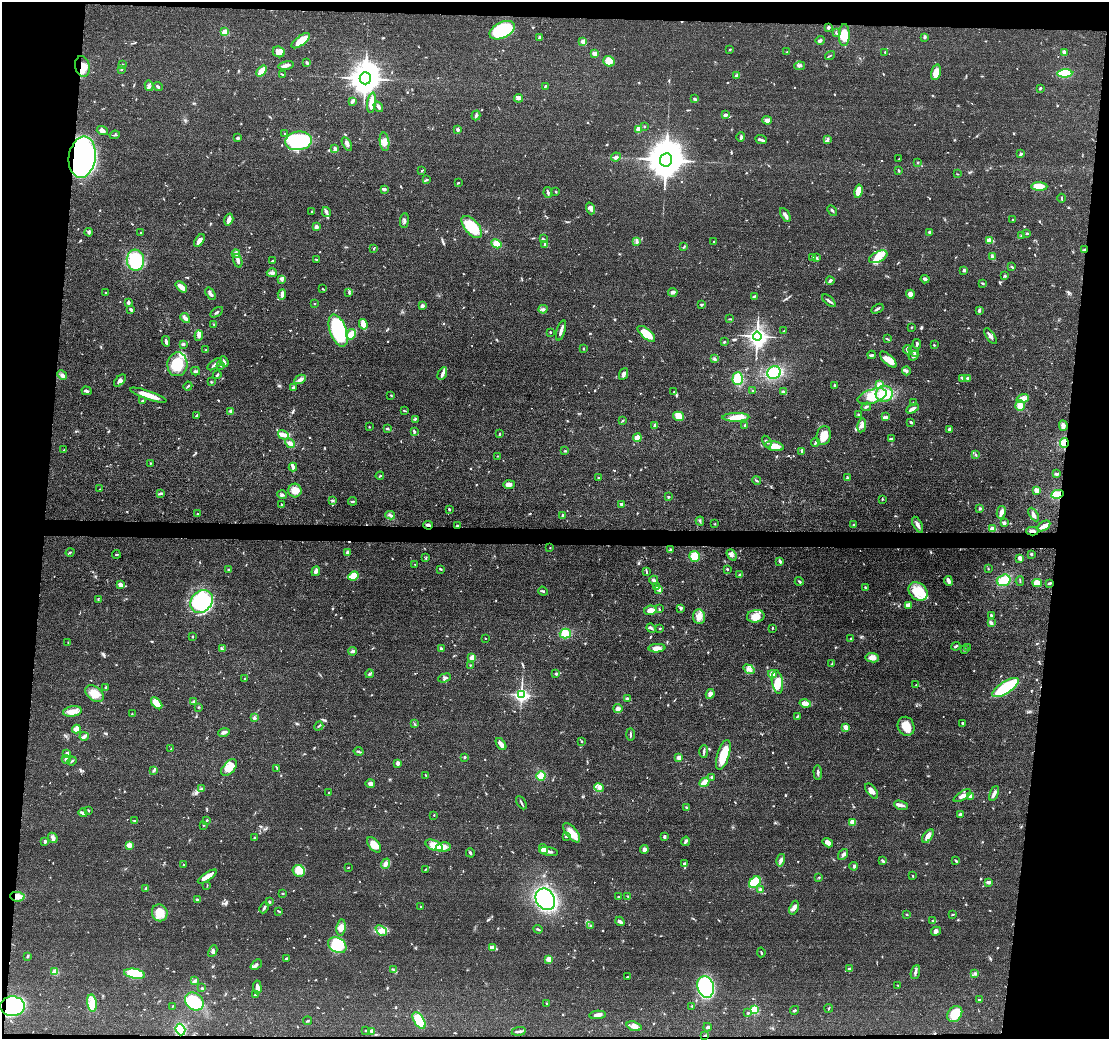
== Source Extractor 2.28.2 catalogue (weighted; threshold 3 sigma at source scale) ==
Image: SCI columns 5-4430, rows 203-4348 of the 4434 x 4459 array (HDU 1 of 3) = the unmasked area's bounding box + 8 px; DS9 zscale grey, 4 x 4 block average (1 PNG px = mean of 4 x 4 image px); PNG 1111 x 1041 px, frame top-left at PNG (2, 2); each listed source drawn as its Kron ellipse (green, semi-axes under 4 px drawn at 4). Shown black and unused: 12% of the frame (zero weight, under 3 of 4 exposures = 1% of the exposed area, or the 3 px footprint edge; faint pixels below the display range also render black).
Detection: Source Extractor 2.28.2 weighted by HDU 2 'WHT'. Background 0.0473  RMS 0.005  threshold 0.0225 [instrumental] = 3 sigma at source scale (4.5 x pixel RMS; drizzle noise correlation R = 1.50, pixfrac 1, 0.05/0.05 arcsec/px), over >= 5 px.
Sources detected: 818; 2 inside a brighter object's white glare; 4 cosmic-ray / hot-pixel residue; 1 long thin detection or spike segment (spike, bleed or trail) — neither listed nor drawn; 13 coinciding with a brighter row at this scale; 39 inside a brighter listed object's ellipse — not listed separately; of the other 759, all 500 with FLUX_AUTO >= 1.77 (the completeness limit of this list) listed and drawn (259 fainter detections not listed), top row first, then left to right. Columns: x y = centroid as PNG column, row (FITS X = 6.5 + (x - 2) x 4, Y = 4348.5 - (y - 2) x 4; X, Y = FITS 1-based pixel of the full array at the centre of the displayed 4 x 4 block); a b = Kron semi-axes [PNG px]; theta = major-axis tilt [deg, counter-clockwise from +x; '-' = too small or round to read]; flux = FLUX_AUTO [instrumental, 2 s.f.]
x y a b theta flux
828 27 3 2 - 6.6
502 30 13 8 26 250
225 32 2 2 - 71
836 33 3 2 - 2.1
844 35 11 5 89 68
540 37 4 3 - 7.4
925 37 4 3 - 4
820 40 4 3 - 4.7
301 41 11 4 37 53
583 42 2 2 - 40
730 49 3 2 - 2
279 52 6 5 - 25
787 52 3 2 - 1.8
885 52 2 2 - 1.9
1064 52 4 2 - 8.5
595 54 3 2 - 18
830 56 5 2 - 2.6
609 61 6 5 - 33
307 63 3 2 - 4.5
122 64 2 2 - 2.6
286 65 8 2 11 13
82 66 10 7 -77 38
799 66 5 2 - 5.1
121 69 3 2 - 2.9
262 71 6 2 51 57
936 72 8 4 74 34
1065 73 7 4 3 97
283 75 3 2 - 2.2
736 75 3 3 - 4.4
365 78 6 5 - 4300
149 86 5 2 - 5.7
545 86 3 2 - 3.3
158 87 5 2 - 4.7
1040 88 4 2 - 2.7
518 98 4 3 - 5.9
695 99 3 2 - 6.5
352 101 4 2 - 9.6
372 103 10 4 82 25
378 107 5 2 - 8.9
476 115 5 2 - 5
725 115 3 2 - 7.5
767 120 5 4 - 13
644 126 2 2 - 2.4
458 129 3 2 - 8
638 129 4 3 - 22
102 131 6 3 -20 13
285 133 2 2 - 1.8
115 135 5 2 - 4
741 137 5 2 - 6.2
238 138 2 2 - 7.2
828 139 3 2 - 2.9
761 140 6 2 -22 7.6
298 141 13 9 7 330
384 142 9 5 -83 22
347 144 7 3 -59 8.4
335 149 3 2 - 9.8
1021 154 3 3 - 4.2
82 157 21 13 82 870
616 157 5 3 - 8.1
899 159 2 2 - 2
666 160 7 6 - 8900
917 162 2 2 - 3.2
422 170 3 2 - 2.4
899 170 3 2 - 3.4
958 174 2 2 - 1.8
426 180 3 2 - 2.4
458 183 3 2 - 2.7
1039 187 8 4 -2 48
384 189 3 2 - 8.3
858 191 7 3 79 38
556 192 2 2 - 3
548 193 5 2 - 5.8
1062 198 4 2 - 2.3
591 208 6 3 -70 9.4
832 210 6 2 -45 4.5
312 211 3 2 - 2.2
326 212 5 3 - 7
785 215 7 3 -60 9.8
229 220 6 4 73 12
1013 220 2 2 - 2
404 221 7 3 84 7.3
316 227 3 3 - 9.7
472 227 13 7 -49 120
89 232 4 3 - 4.7
930 232 2 2 - 7
141 233 2 2 - 4.1
1027 233 3 2 - 3.3
1022 235 3 2 - 2.6
543 239 4 2 - 4.5
199 240 7 4 54 14
990 240 4 3 - 31
637 242 3 2 - 3.3
713 242 3 2 - 1.8
496 244 5 4 - 28
545 244 4 3 - 7.4
684 247 3 2 - 3
374 248 4 2 - 2.2
1084 250 3 2 - 2.9
236 254 4 2 - 4.8
817 257 3 2 - 2.6
878 257 10 5 27 27
992 257 4 3 - 6.6
813 258 4 2 - 3.8
316 259 3 2 - 2.6
135 260 10 8 -85 160
238 261 7 3 -74 12
272 261 3 2 - 4
1012 267 3 2 - 2.7
964 270 3 3 - 5.1
272 273 5 3 - 7.2
1005 276 3 3 - 3.3
282 279 2 2 - 1.9
925 279 4 3 - 6.6
830 281 4 2 - 6.6
982 283 4 2 - 2.7
181 287 7 3 -41 27
323 289 3 2 - 2
105 292 2 2 - 2.4
673 292 5 3 - 8.6
349 293 4 2 - 2.4
210 294 7 3 -56 9.8
282 294 5 3 - 11
910 294 4 3 - 19
754 296 3 2 - 2.7
829 301 8 2 -41 7.7
128 303 4 2 - 9.9
315 304 2 2 - 2
702 305 4 2 - 2.9
422 306 3 3 - 7.9
131 309 3 2 - 4.3
543 309 4 3 - 5.3
877 309 6 2 30 6.3
979 310 3 2 - 6.1
217 312 7 2 33 5
185 318 5 3 - 8.9
730 319 3 2 - 2.5
214 324 4 2 - 2.8
363 324 5 3 - 25
912 327 2 2 - 1.8
338 330 17 8 -70 320
561 331 10 2 73 15
784 331 3 2 - 2.3
550 332 2 2 - 3.3
351 334 5 4 - 28
646 334 11 5 -40 61
199 336 5 3 - 10
757 336 4 3 - 1300
990 336 9 3 -55 9.9
887 339 3 2 - 2.7
166 341 5 2 - 8.5
724 342 3 2 - 3.1
183 344 3 2 - 7.8
917 344 5 2 - 5.7
934 345 2 2 - 2.1
583 348 2 2 - 2.6
206 350 2 2 - 2.8
907 350 4 2 - 6.1
914 352 6 2 -40 4.9
871 355 4 2 - 4.7
914 356 5 3 - 7.6
715 359 3 3 - 4.2
888 360 10 5 -44 24
224 362 5 2 - 8.6
177 364 12 10 84 82
215 364 8 2 34 8.6
221 365 3 2 - 2.3
196 371 4 2 - 4.4
906 371 4 3 - 5.2
774 373 7 6 - 100
442 374 7 3 65 12
623 374 6 3 68 9.8
62 375 5 4 - 9.6
217 375 4 2 - 3.3
962 378 4 2 - 5.6
968 378 3 2 - 9.8
300 379 6 3 28 12
738 379 6 5 - 60
120 381 7 4 45 11
211 382 2 2 - 2.2
835 385 2 2 - 3.7
879 385 4 4 - 17
188 386 4 2 - 3.8
293 388 4 2 - 3.6
86 391 5 2 - 5.7
753 391 2 2 - 1.9
674 392 3 2 - 2.1
783 392 3 3 - 7.8
884 394 8 8 - 61
148 395 19 3 -19 50
391 395 2 2 - 2.1
872 396 15 7 18 41
1023 399 6 4 19 25
143 401 3 2 - 4.3
913 403 3 2 - 2.5
1020 406 5 4 - 25
866 407 5 2 - 4.1
912 409 7 3 29 11
404 410 3 2 - 2.3
231 411 2 2 - 20
858 415 3 2 - 2.7
196 416 4 2 - 4.4
679 416 5 4 - 36
736 417 13 4 1 40
885 417 4 2 - 4.9
415 419 3 2 - 2.4
622 421 3 2 - 2.2
911 422 3 2 - 4
654 425 3 2 - 2.8
744 425 2 2 - 2.9
862 425 7 3 79 10
1063 426 5 3 - 13
369 427 2 2 - 2.1
387 428 4 2 - 2.8
950 429 3 2 - 12
414 431 4 2 - 4.2
499 434 3 2 - 2.8
283 435 6 3 -32 20
824 436 9 7 77 35
637 438 4 4 - 22
891 439 3 3 - 4
767 442 6 2 -63 5.2
815 442 4 2 - 5.1
290 443 5 3 - 17
1064 443 5 3 - 40
774 446 9 4 -12 43
64 450 2 2 - 2.1
565 451 3 2 - 2.6
802 451 4 2 - 6.6
975 454 4 2 - 3
497 456 2 2 - 1.8
150 463 2 2 - 2
293 467 4 3 - 6.9
1057 474 3 2 - 6.2
380 476 4 2 - 2.9
598 478 2 2 - 1.8
847 478 4 2 - 3.5
757 480 4 2 - 3.2
509 484 6 3 2 21
100 489 3 2 - 2
295 490 7 6 - 30
1037 490 3 3 - 19
160 493 3 2 - 3.7
1057 494 6 4 12 43
282 495 5 4 - 6.5
668 497 2 2 - 3
882 499 3 2 - 2
332 501 3 3 - 3.9
352 501 4 2 - 3.5
281 504 3 2 - 2.7
621 504 3 2 - 6.1
980 508 2 2 - 4.3
449 509 2 2 - 4.3
1001 512 6 3 77 14
197 514 2 2 - 2.1
1034 514 7 3 -58 10
390 515 5 2 - 5
563 515 3 2 - 2.7
700 521 4 2 - 3.2
1004 523 3 3 - 7.5
715 524 2 2 - 1.9
854 524 3 2 - 2.6
428 525 5 2 - 6.5
918 525 8 3 -62 11
457 526 2 2 - 12
1044 526 7 4 33 13
992 529 4 3 - 13
1032 531 6 3 1 13
550 548 2 2 - 2.3
670 549 3 2 - 4
70 552 4 2 - 2.6
347 553 4 2 - 6.9
116 554 4 2 - 2.3
1031 554 2 2 - 4.7
731 555 6 3 -53 7.3
695 556 5 5 - 59
426 558 3 2 - 2.7
1020 558 4 3 - 12
780 561 3 2 - 7.9
415 564 3 2 - 1.8
988 568 2 2 - 2.5
229 569 2 2 - 2.9
440 569 3 2 - 3
727 569 2 2 - 7.5
316 571 5 4 - 7.5
646 572 3 2 - 2.4
740 575 3 3 - 3.6
353 576 5 3 - 69
654 580 4 3 - 5.3
1004 580 7 5 18 55
799 581 4 2 - 3.7
948 581 5 2 - 16
1020 581 5 2 - 2.7
1037 583 5 4 - 31
1050 583 4 2 - 4.5
120 585 3 3 - 15
656 586 3 2 - 2.9
865 587 3 2 - 2.8
659 589 3 2 - 5
543 591 5 2 - 4.4
918 591 10 8 -43 61
98 600 4 2 - 2.5
201 601 12 10 48 300
908 605 4 3 - 18
681 608 3 2 - 6
659 609 3 2 - 2.1
650 610 6 4 10 20
756 616 9 6 9 40
991 616 4 2 - 5.6
699 617 7 6 - 24
991 623 4 3 - 5.4
651 628 5 2 - 5.1
660 628 2 2 - 3.7
772 628 3 2 - 2.7
565 634 5 5 - 31
193 637 3 2 - 2.4
485 638 2 2 - 2.4
851 639 2 2 - 3.4
68 642 2 2 - 2.2
956 646 4 2 - 4
657 648 8 4 5 16
968 648 2 2 - 1.8
222 649 3 2 - 2.2
441 649 3 2 - 5.9
964 649 2 2 - 4.3
352 651 4 3 - 5.6
472 657 4 3 - 5.8
872 658 7 4 -8 22
831 664 3 2 - 2.1
470 665 2 2 - 2
749 669 6 3 -36 9
369 674 4 2 - 4.9
556 674 2 2 - 6.9
772 674 4 3 - 22
244 678 2 2 - 1.8
444 678 6 3 20 6.6
777 682 11 5 -81 31
916 685 2 2 - 1.9
106 687 3 2 - 3
1006 687 15 6 33 150
95 694 10 7 -38 39
710 694 5 3 - 14
521 695 2 2 - 870
627 699 4 2 - 5.4
194 701 3 2 - 2.7
157 703 7 4 -48 38
805 703 6 3 -14 28
199 707 2 2 - 2
618 709 4 4 - 8.1
72 711 9 5 9 23
132 713 2 2 - 2.4
798 716 3 2 - 2.8
254 718 4 3 - 6.2
963 723 3 2 - 3.3
415 724 3 2 - 2
319 726 5 2 - 3.6
906 726 10 8 -70 41
846 727 4 3 - 20
76 729 4 2 - 38
224 732 6 2 14 11
630 735 6 2 -90 4.6
84 736 4 3 - 10
582 741 2 2 - 2.6
501 744 7 3 -54 19
171 749 2 2 - 2.5
359 751 5 2 - 4.2
704 751 6 2 89 5.7
67 753 3 2 - 8.7
723 755 15 6 73 57
464 757 2 2 - 9.2
679 758 3 3 - 17
66 759 4 3 - 5.8
72 761 4 2 - 3.2
398 763 3 3 - 10
229 767 10 5 47 38
277 768 4 2 - 3.1
154 771 3 3 - 4.7
818 773 7 2 -87 6.7
426 776 3 2 - 1.9
541 776 5 4 - 28
712 777 3 2 - 3.5
705 782 5 2 - 38
370 783 5 3 - 8.6
202 788 3 2 - 2.3
599 788 5 3 - 9.6
872 791 9 4 -52 16
329 792 2 2 - 2
994 793 8 3 67 11
962 796 10 4 33 13
970 796 3 3 - 11
521 803 7 2 -61 4.6
901 805 7 3 -16 10
686 807 2 2 - 2.9
88 810 2 2 - 2.5
83 813 4 2 - 6.6
434 815 2 2 - 2
960 815 2 2 - 18
207 820 3 2 - 2.4
135 821 4 2 - 2.1
853 822 2 2 - 66
203 825 2 2 - 1.8
572 833 11 5 -51 39
566 836 3 2 - 2.8
928 836 8 4 56 17
664 837 3 2 - 5.9
53 838 5 4 - 9.1
255 838 3 2 - 5.4
45 841 3 2 - 6.2
686 841 5 2 - 7.6
828 843 5 3 - 19
129 845 2 2 - 68
374 845 9 5 -49 37
434 845 9 5 -23 42
443 847 7 4 8 17
543 849 5 4 - 19
644 849 4 4 - 9.2
549 852 9 2 -9 16
470 853 5 2 - 5
843 854 6 3 51 7
781 860 6 3 76 10
882 860 4 2 - 2.7
956 861 4 2 - 2.8
183 864 2 2 - 1.8
386 864 5 3 - 15
684 864 4 3 - 8.1
854 866 4 3 - 4.8
348 868 2 2 - 1.9
426 869 3 2 - 2.2
299 871 6 5 - 37
913 876 2 2 - 2.9
207 877 11 4 33 26
819 877 3 2 - 2
755 882 7 5 45 83
988 883 3 2 - 3.5
207 886 3 2 - 1.8
145 888 3 2 - 4.1
760 889 3 3 - 7.6
283 893 3 2 - 2.2
628 896 3 2 - 1.8
17 897 7 4 -7 24
618 897 2 2 - 2.6
545 899 11 9 -58 500
198 900 4 3 - 5
269 902 2 2 - 5.4
421 907 2 2 - 2.9
264 908 5 2 - 4.7
794 908 7 4 68 10
279 911 4 2 - 3
160 913 8 7 - 50
906 914 3 2 - 2.3
953 914 3 2 - 2.2
620 921 5 3 - 6.9
933 921 3 2 - 3.5
590 926 3 2 - 2.7
341 927 8 4 82 20
538 929 4 2 - 4
381 930 6 4 -42 14
936 931 5 4 - 8.4
337 945 10 7 -29 120
493 948 4 2 - 28
213 951 6 3 62 7.9
761 952 5 2 - 2.6
28 956 3 2 - 3.6
286 959 2 2 - 4.2
549 959 2 2 - 92
256 965 6 2 42 7.3
850 968 3 2 - 4
393 970 2 2 - 2.6
55 972 2 2 - 94
915 972 7 3 70 7.4
975 973 2 2 - 2.4
134 974 10 5 -9 96
627 977 2 2 - 2.5
195 981 3 2 - 8.9
898 985 2 2 - 1.8
257 987 7 4 -86 12
706 987 11 8 -72 590
202 988 2 2 - 4
255 994 3 2 - 2.8
979 1000 3 2 - 2.7
194 1001 10 8 -39 150
92 1003 8 4 -82 37
546 1003 2 2 - 1.9
13 1006 12 10 -3 220
173 1006 2 2 - 1.8
692 1006 3 2 - 2.3
829 1008 4 2 - 3.4
755 1010 2 2 - 200
795 1010 4 2 - 3.7
748 1013 3 2 - 2.7
955 1014 8 6 53 61
598 1015 8 3 4 11
419 1020 9 5 -57 92
308 1021 4 2 - 2.9
634 1026 8 4 -18 12
707 1027 4 2 - 4.3
180 1030 6 4 -70 77
366 1031 2 2 - 2.7
372 1031 2 2 - 25
519 1031 7 2 8 9.1
705 1035 3 2 - 3.6
Overlapping masked pixels (flux is a lower limit): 11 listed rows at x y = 82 66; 82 157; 1084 250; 1064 443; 1057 494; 428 525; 457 526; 1032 531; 17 897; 13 1006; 705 1035
Diffuse or blended objects may show on this block-average render without a row.